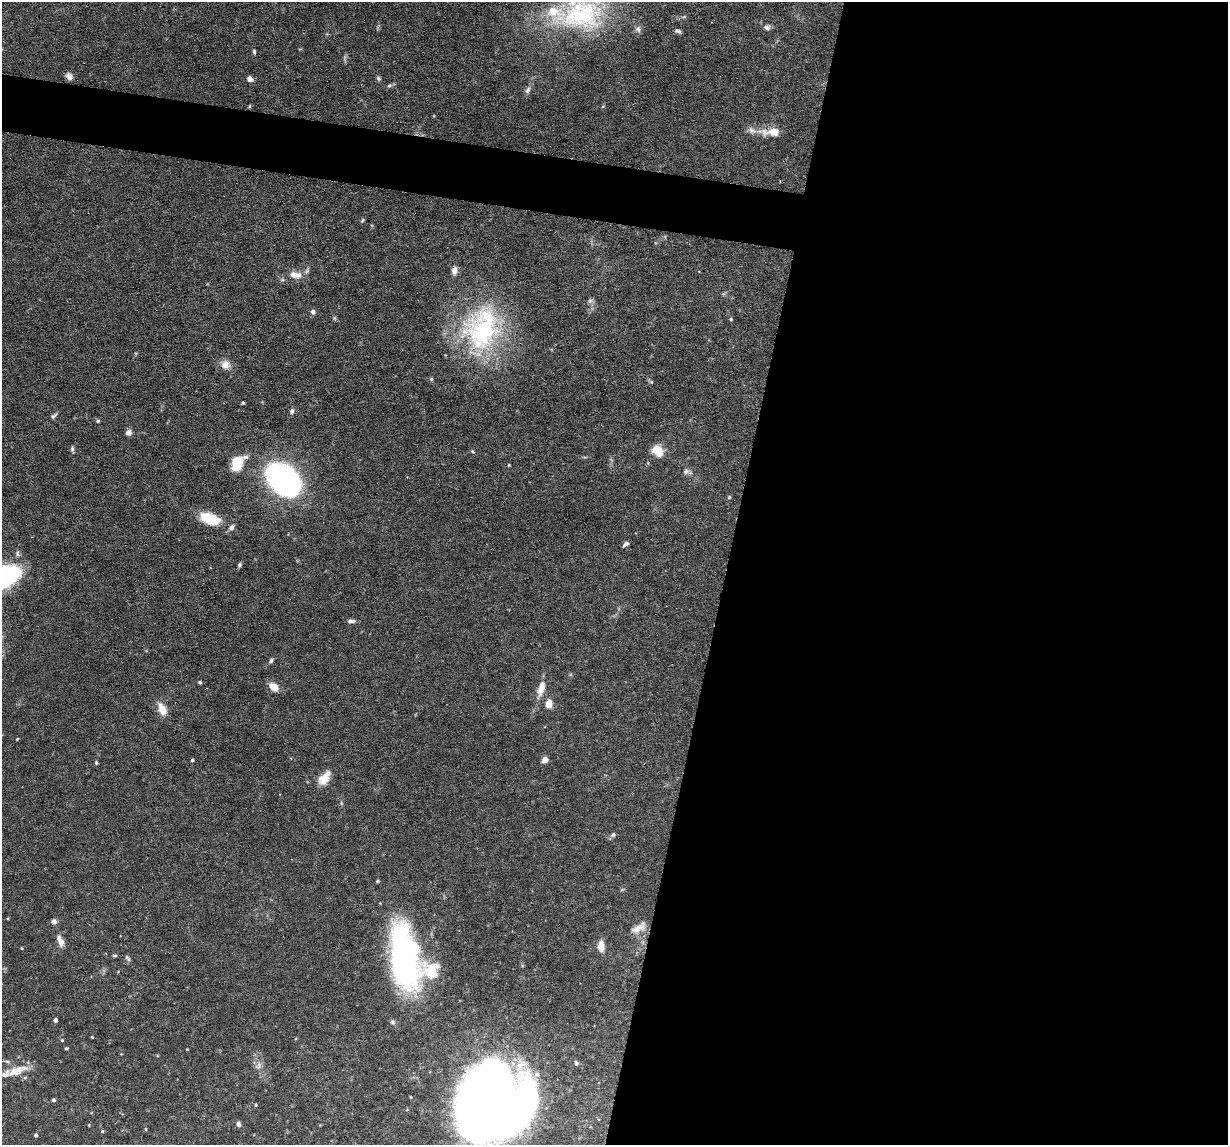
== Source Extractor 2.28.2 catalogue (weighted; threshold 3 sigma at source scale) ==
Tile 12 of 4 x 4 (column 4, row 3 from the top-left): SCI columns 3681-4906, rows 1262-2404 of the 4906 x 4927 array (HDU 1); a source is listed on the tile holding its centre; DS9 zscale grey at full resolution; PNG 1230 x 1147 px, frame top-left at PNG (2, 2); no overlay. Shown black and unused: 44% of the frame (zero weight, under 3 of 6 exposures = <1% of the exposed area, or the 3 px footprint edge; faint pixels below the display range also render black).
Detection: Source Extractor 2.28.2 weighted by HDU 2 'WHT'; one run over the whole footprint, this tile lists its part. Background 0.0968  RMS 0.0042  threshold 0.0172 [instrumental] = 3 sigma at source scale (4.09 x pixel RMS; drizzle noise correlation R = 1.36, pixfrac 0.8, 0.05/0.05 arcsec/px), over >= 5 px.
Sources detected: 86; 1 too faint to see at this stretch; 1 inside a brighter object's white glare — not listed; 9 inside a brighter listed object's ellipse — not listed separately; the other 75 listed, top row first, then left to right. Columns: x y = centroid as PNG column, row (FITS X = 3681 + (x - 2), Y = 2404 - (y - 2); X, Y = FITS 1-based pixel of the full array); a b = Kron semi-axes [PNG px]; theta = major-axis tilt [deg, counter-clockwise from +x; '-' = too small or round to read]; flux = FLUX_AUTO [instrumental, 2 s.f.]
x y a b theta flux
581 14 71 47 8 64
767 27 9 7 -25 1.6
678 31 8 5 -22 0.99
254 52 6 4 -87 0.67
69 76 9 7 -54 1.7
378 78 6 5 - 0.8
250 79 5 5 - 2.7
389 85 8 4 9 0.81
528 90 12 6 63 1.5
249 106 5 3 - 0.37
771 132 30 10 1 5.9
362 220 6 4 59 0.53
454 270 10 7 81 1.9
298 275 11 9 42 2.7
590 301 8 6 68 1
313 312 5 5 - 1.4
731 319 5 4 - 0.54
481 328 63 49 71 65
225 365 11 11 - 3.4
651 382 6 5 - 0.55
243 403 4 3 - 0.49
292 411 7 5 76 1.1
54 416 9 5 36 0.93
98 421 5 4 - 0.57
129 433 6 6 - 1.8
72 449 8 5 82 0.83
472 451 7 4 -31 0.51
658 451 14 9 -47 7.2
237 463 19 13 59 9.1
509 465 5 3 - 0.36
686 471 8 7 - 1.3
283 480 29 19 -48 140
729 497 5 5 - 0.52
210 518 25 13 -18 12
625 544 7 4 36 1.2
239 565 5 4 - 0.78
351 621 8 4 4 1.4
271 660 6 4 73 0.72
200 682 4 4 - 0.59
274 687 9 7 -37 5.6
541 688 22 8 75 5.2
549 704 7 6 - 5.6
162 709 12 7 -63 6.3
17 739 3 2 - 0.34
192 760 3 3 - 0.72
545 760 6 5 - 2.7
96 763 4 3 - 0.67
324 778 19 11 53 5.5
613 835 8 6 45 0.92
377 881 4 3 - 0.61
622 889 6 3 20 0.47
54 921 6 6 - 1.5
638 928 22 9 32 4.2
60 941 16 7 -69 2.8
601 946 11 7 -86 4.5
21 948 4 3 - 0.32
115 955 7 3 0 0.52
404 956 74 30 -80 100
128 958 9 4 -53 0.83
55 1020 4 4 - 1.3
392 1022 7 6 - 1
92 1037 3 3 - 0.37
62 1040 5 4 - 0.45
66 1048 3 3 - 0.58
187 1049 2 2 - 0.25
576 1063 6 4 -74 0.69
259 1065 11 7 62 1.9
17 1071 31 10 22 6.9
53 1100 4 4 - 0.83
492 1102 71 59 69 470
255 1105 4 3 - 0.37
238 1124 7 5 -66 1.1
146 1129 5 3 - 0.38
102 1131 4 3 - 0.47
36 1135 4 4 - 0.89
Isophote crosses this tile's border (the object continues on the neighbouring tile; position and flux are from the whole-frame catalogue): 2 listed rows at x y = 581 14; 492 1102